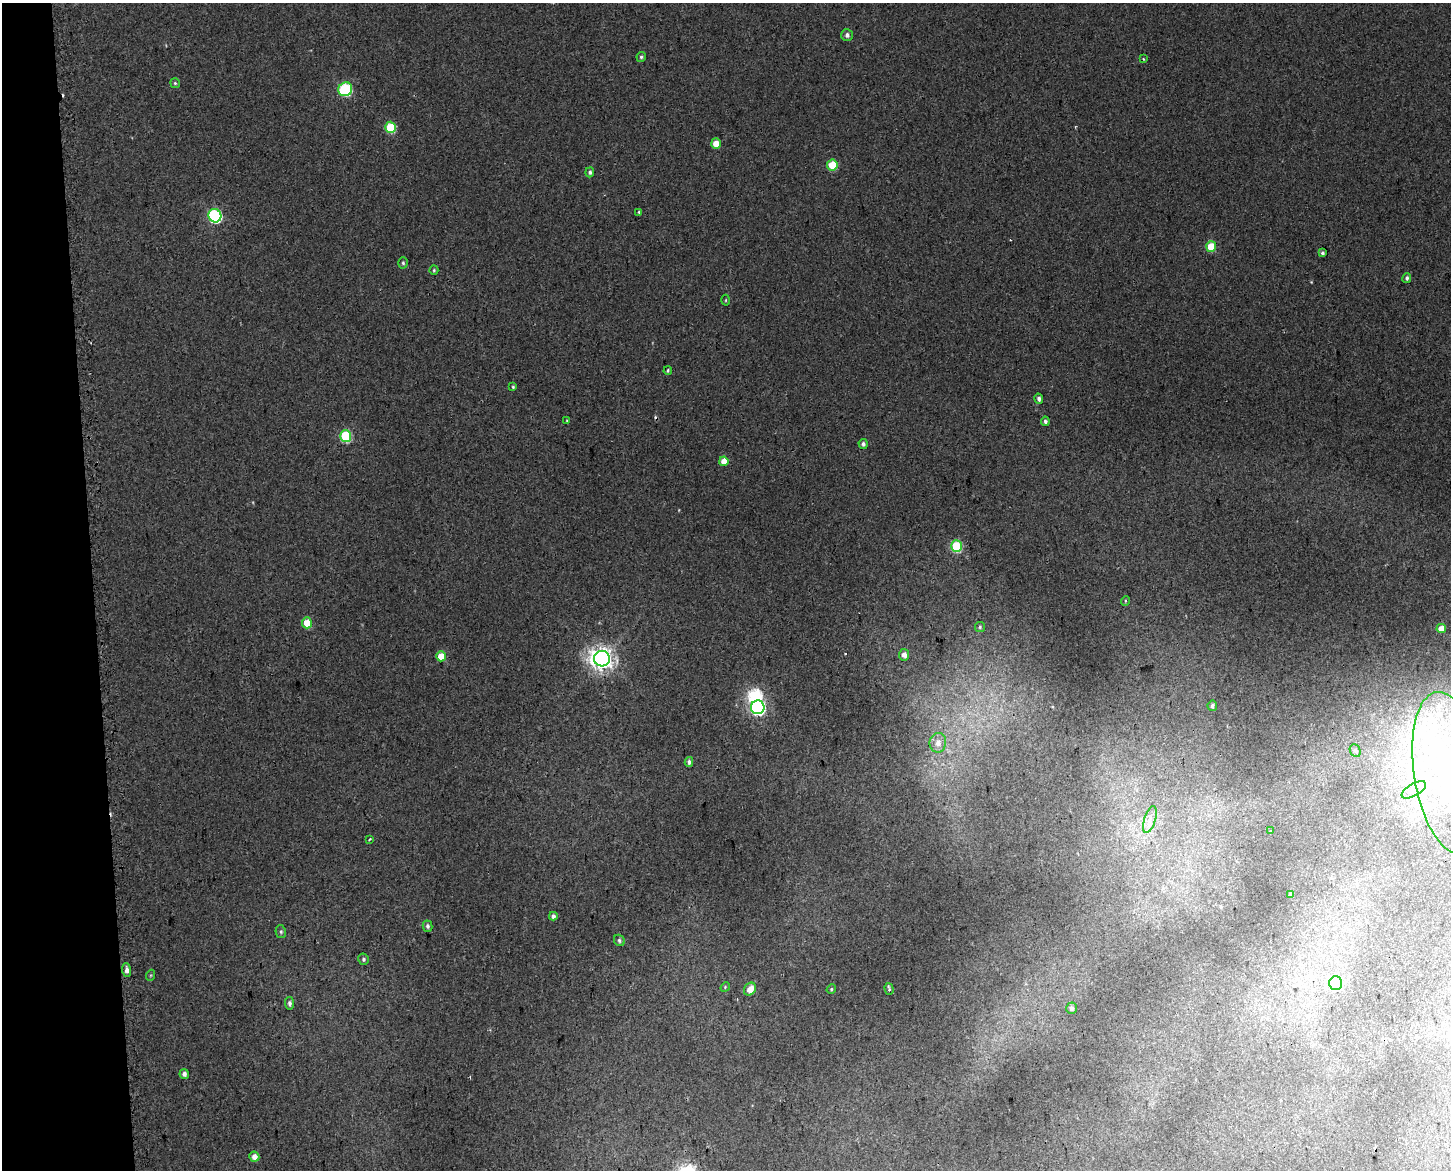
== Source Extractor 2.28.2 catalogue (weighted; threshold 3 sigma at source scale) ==
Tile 4 of 3 x 4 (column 1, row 2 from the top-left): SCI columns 26-1474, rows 2395-3562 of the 4454 x 4791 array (HDU 1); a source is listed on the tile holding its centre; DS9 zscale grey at full resolution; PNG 1453 x 1172 px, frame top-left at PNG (2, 3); each listed source drawn as its Kron ellipse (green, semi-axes under 4 px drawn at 4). Shown black and unused: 6% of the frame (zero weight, under 2 of 3 exposures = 4% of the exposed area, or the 3 px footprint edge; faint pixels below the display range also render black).
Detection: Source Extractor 2.28.2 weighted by HDU 2 'WHT'; one run over the whole footprint, this tile lists its part. Background 0.00247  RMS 0.0062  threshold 0.0277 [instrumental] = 3 sigma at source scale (4.5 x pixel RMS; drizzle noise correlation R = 1.50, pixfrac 1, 0.0396/0.0396 arcsec/px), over >= 5 px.
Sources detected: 67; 2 inside a brighter object's white glare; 5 cosmic-ray / hot-pixel residue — neither listed nor drawn; the other 60 listed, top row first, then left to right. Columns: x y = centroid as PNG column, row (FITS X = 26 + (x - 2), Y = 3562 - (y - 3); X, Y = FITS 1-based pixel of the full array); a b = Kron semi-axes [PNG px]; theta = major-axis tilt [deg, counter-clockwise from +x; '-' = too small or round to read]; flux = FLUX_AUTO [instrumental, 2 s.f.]
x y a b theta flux
847 35 6 6 - 2.1
641 57 5 4 - 1.2
1143 59 3 3 - 0.61
175 83 5 4 - 0.93
345 89 7 6 - 52
390 127 6 5 - 26
716 143 5 4 - 7.8
832 165 5 5 - 19
590 172 5 4 - 1.3
639 212 4 3 - 0.84
215 216 7 6 - 81
1211 247 5 5 - 15
1322 253 4 3 - 1.2
403 263 5 5 - 1
434 270 4 4 - 0.75
1407 278 5 4 - 1.4
726 300 5 3 - 0.59
668 370 4 3 - 0.77
513 387 4 3 - 0.78
1039 399 5 4 - 1.8
567 421 3 3 - 0.55
1045 421 5 4 - 1.3
346 436 6 5 - 44
863 444 5 4 - 1.6
724 461 5 4 - 7
956 546 6 5 - 37
1125 601 5 3 - 0.55
307 623 5 5 - 13
980 627 5 5 - 0.91
1441 628 5 4 - 6.4
904 655 5 5 - 4.3
441 656 5 5 - 11
602 659 8 7 - 490
1212 706 5 5 - 1.7
758 707 7 7 - 140
938 743 10 8 81 4.3
1355 751 6 5 - 1.4
689 762 5 4 - 1.8
1449 773 82 35 -81 110
1414 790 13 6 30 4.7
1150 819 14 5 72 4.3
1270 831 3 2 - 1.3
370 839 4 2 - 0.59
1291 894 4 4 - 1.6
553 916 4 4 - 2.5
428 926 6 5 - 1.6
281 932 6 5 - 1.1
619 940 6 5 - 1.3
363 959 5 5 - 1.3
126 970 6 4 -89 2.6
151 975 5 3 - 0.63
1336 983 7 6 - 74
725 987 5 4 - 0.68
750 989 7 5 50 6.7
831 989 5 4 - 0.74
889 989 6 3 -74 1.4
289 1003 6 4 -83 2
1071 1008 6 5 - 1.8
184 1074 5 4 - 2.6
254 1157 5 5 - 4.7
Isophote crosses this tile's border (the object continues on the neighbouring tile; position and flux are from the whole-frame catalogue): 1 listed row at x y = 1449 773